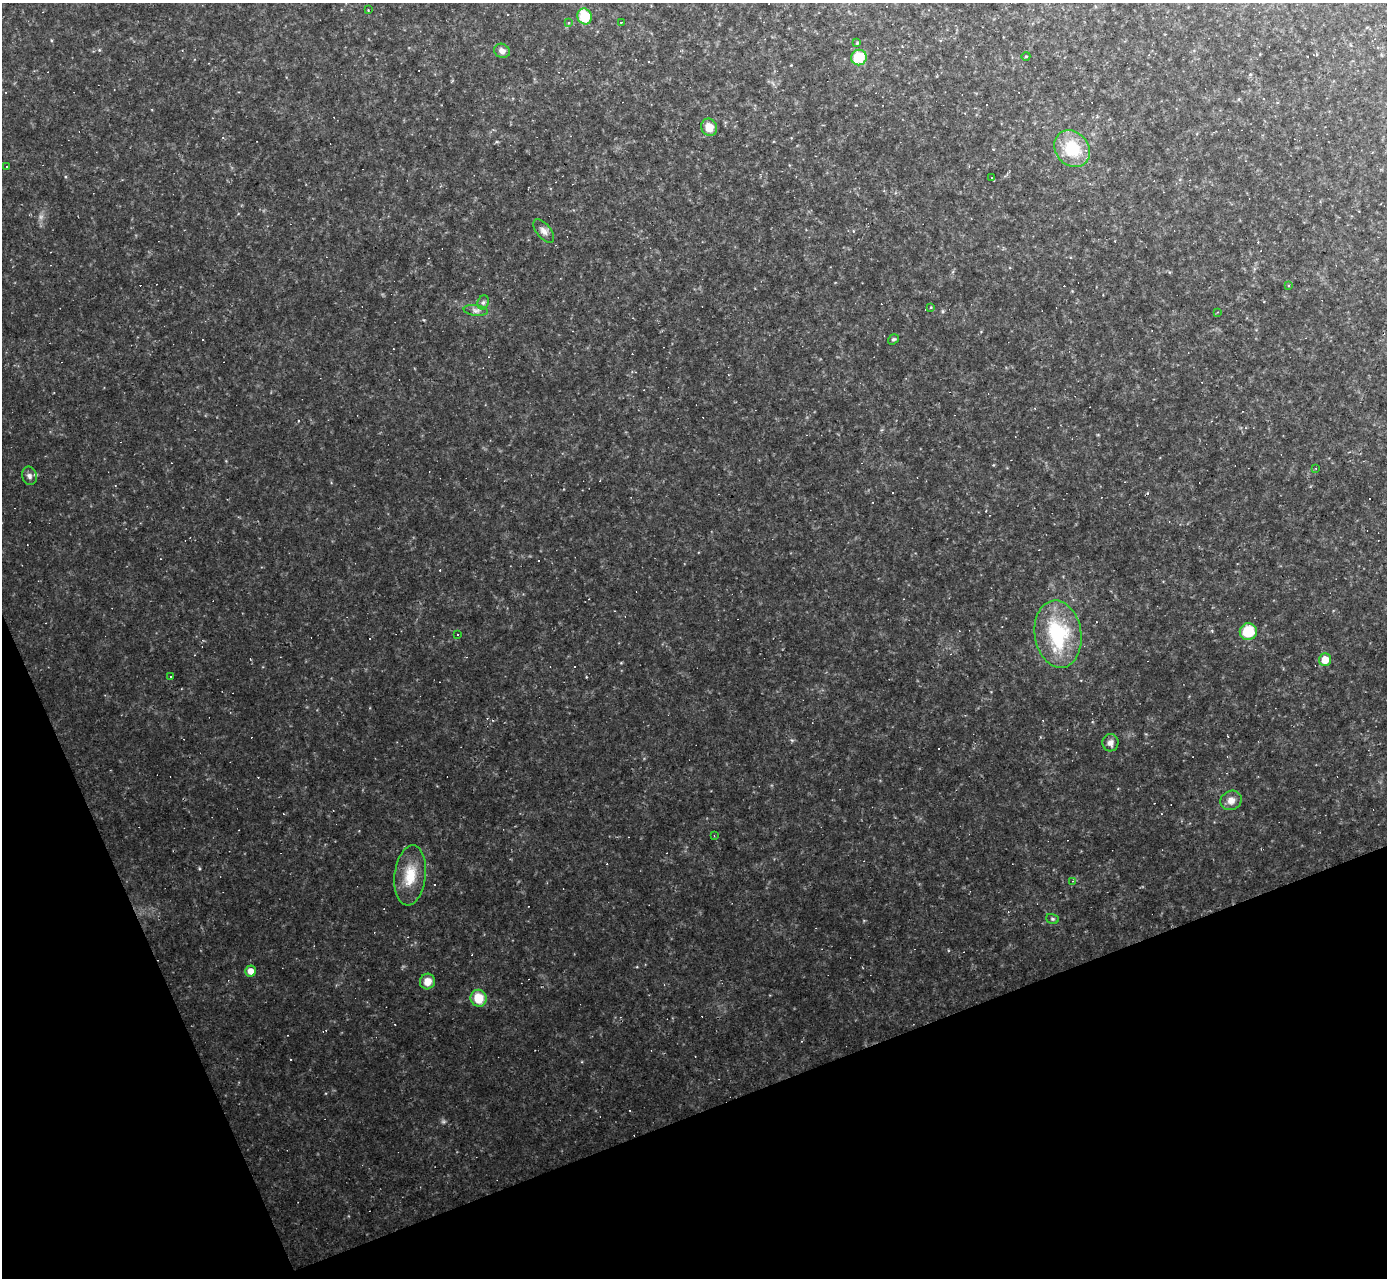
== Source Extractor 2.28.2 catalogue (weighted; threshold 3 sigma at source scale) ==
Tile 14 of 4 x 4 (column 2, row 4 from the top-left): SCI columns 1387-2771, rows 149-1424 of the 5542 x 5528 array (HDU 1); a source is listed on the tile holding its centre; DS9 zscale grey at full resolution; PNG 1389 x 1280 px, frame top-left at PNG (2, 3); each listed source drawn as its Kron ellipse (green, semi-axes under 4 px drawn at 4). Shown black and unused: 19% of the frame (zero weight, under 2 of 3 exposures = <1% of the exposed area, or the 3 px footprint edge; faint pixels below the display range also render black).
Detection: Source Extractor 2.28.2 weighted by HDU 2 'WHT'; one run over the whole footprint, this tile lists its part. Background 0.108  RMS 0.011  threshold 0.0499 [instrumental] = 3 sigma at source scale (4.5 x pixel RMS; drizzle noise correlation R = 1.50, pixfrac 1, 0.05/0.05 arcsec/px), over >= 5 px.
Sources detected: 68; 33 cosmic-ray / hot-pixel residue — neither listed nor drawn; the other 35 listed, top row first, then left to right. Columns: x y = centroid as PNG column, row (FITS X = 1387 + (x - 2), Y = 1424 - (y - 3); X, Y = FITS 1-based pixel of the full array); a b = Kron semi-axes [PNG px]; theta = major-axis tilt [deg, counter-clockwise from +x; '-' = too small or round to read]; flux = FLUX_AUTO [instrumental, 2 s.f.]
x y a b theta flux
368 10 2 2 - 0.75
584 16 8 7 - 30
621 22 3 2 - 1.4
569 23 4 3 - 1.9
857 43 4 4 - 1
502 51 8 7 - 5.7
1026 56 4 3 - 0.83
859 58 8 7 - 31
709 127 9 8 - 13
1072 149 20 16 -50 42
7 167 3 3 - 3.5
992 178 3 2 - 1.9
544 231 14 7 -50 5.4
1289 286 3 3 - 2.5
483 302 7 5 67 2.6
931 308 3 3 - 1.5
476 310 12 5 -7 4.1
1217 312 4 3 - 0.84
893 339 6 4 37 1.7
1316 468 4 3 - 0.95
29 476 9 7 -74 3.9
1248 632 8 8 - 30
457 634 2 2 - 0.88
1058 634 34 23 -82 85
1325 660 6 6 - 16
170 676 3 2 - 1.6
1110 743 8 8 - 5.7
1231 800 11 9 27 8
714 836 3 2 - 0.75
410 875 30 15 83 29
1073 881 4 2 - 0.79
1052 919 6 5 - 1.8
250 971 5 5 - 8.1
427 981 8 7 - 11
478 998 8 8 - 23